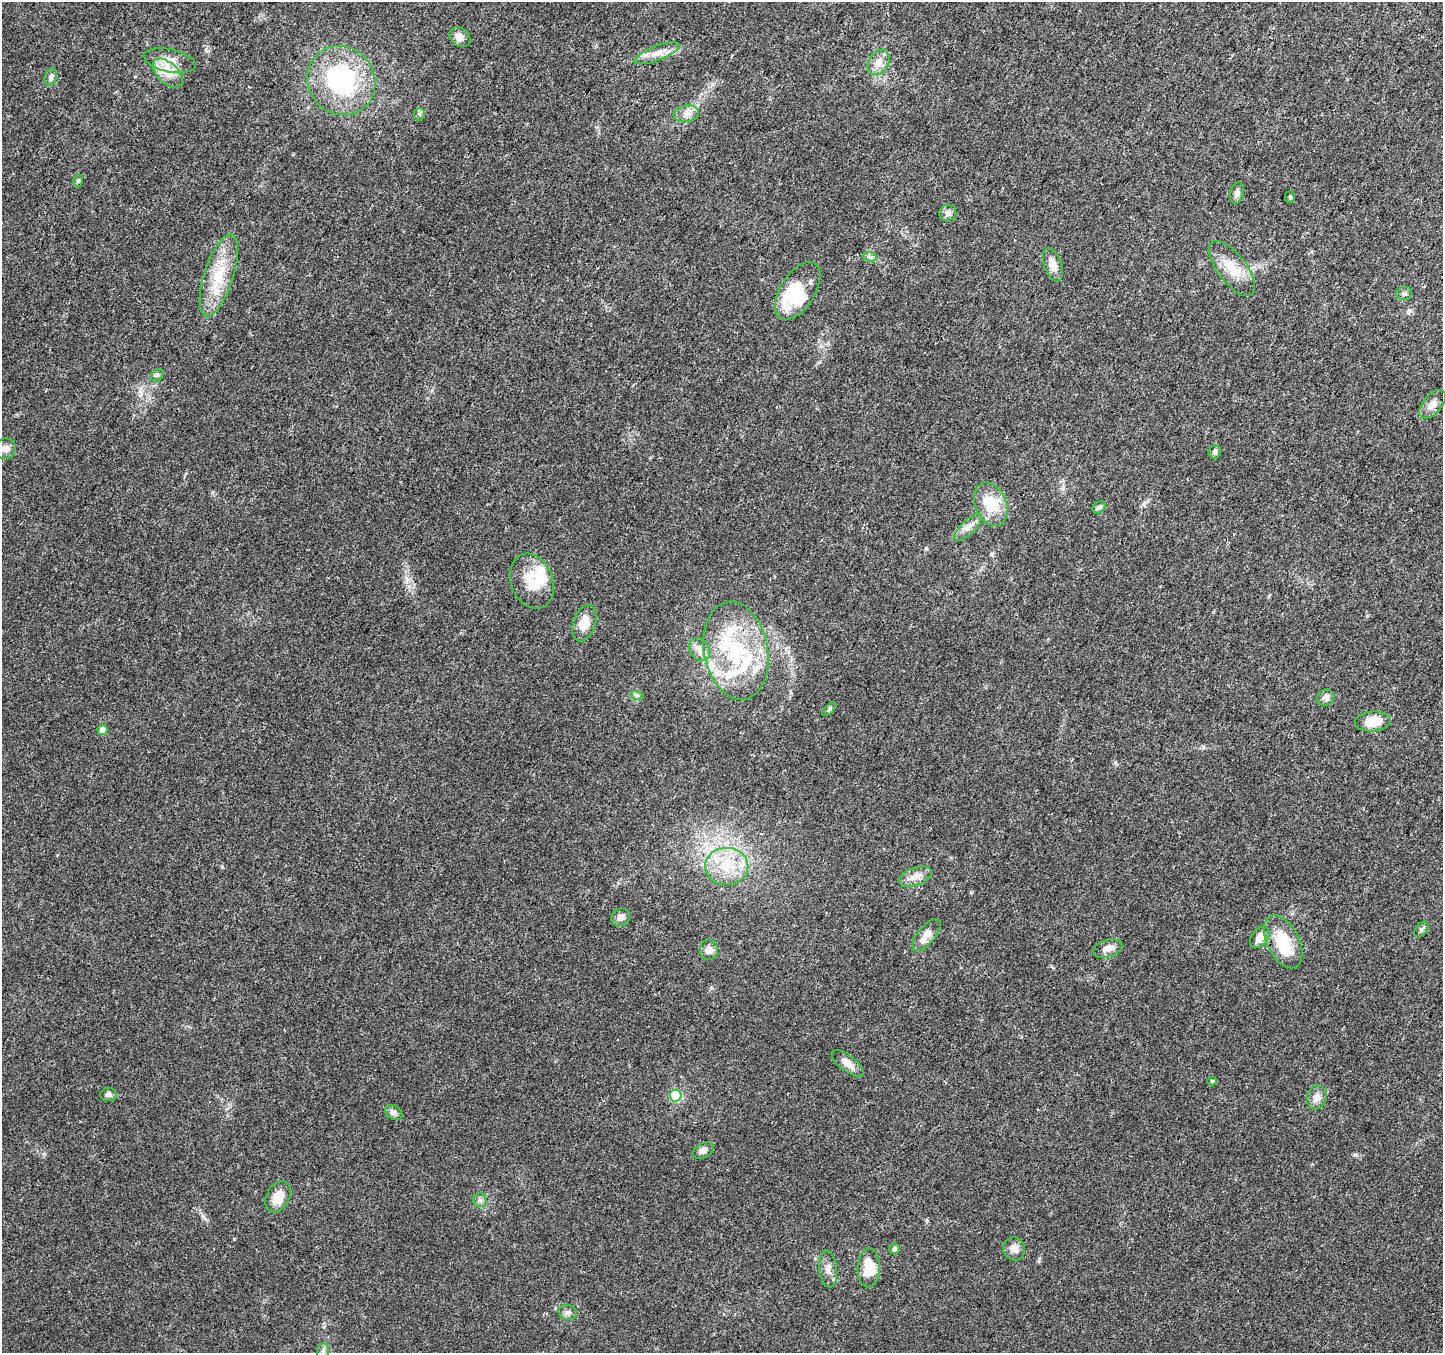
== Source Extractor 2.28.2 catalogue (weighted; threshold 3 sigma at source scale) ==
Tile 10 of 4 x 4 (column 2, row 3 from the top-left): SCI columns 1442-2882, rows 1549-2899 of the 5770 x 5865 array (HDU 1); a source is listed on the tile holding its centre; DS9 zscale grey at full resolution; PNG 1445 x 1355 px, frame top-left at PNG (2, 2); each listed source drawn as its Kron ellipse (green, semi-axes under 4 px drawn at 4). Shown black and unused: <1% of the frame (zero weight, under 3 of 4 exposures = <1% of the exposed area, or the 3 px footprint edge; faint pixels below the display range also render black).
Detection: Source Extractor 2.28.2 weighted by HDU 2 'WHT'; one run over the whole footprint, this tile lists its part. Background 0.0205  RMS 0.0032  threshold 0.0145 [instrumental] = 3 sigma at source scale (4.5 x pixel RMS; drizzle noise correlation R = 1.50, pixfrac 1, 0.0396/0.0396 arcsec/px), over >= 5 px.
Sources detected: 72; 5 inside a brighter object's white glare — neither listed nor drawn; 8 inside a brighter listed object's ellipse — not listed separately; the other 59 listed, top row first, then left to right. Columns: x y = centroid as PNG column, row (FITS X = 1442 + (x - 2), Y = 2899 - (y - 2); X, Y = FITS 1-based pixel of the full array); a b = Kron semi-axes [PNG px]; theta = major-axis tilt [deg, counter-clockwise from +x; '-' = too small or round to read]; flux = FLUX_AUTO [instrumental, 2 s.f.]
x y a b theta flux
460 37 11 9 -39 2.3
657 53 24 7 21 3.7
170 61 26 11 -12 5
878 62 14 10 57 3.2
168 73 18 10 -43 4.4
51 77 8 6 72 0.99
341 80 35 33 -52 41
419 114 6 6 - 0.69
686 114 13 8 7 2.3
78 181 6 5 - 0.61
1237 193 11 6 75 1.3
1290 197 5 5 - 0.41
948 213 9 8 - 1.3
870 257 7 4 -19 0.81
1053 265 17 8 -70 3.5
1232 268 33 14 -52 7.7
219 275 42 14 72 12
798 291 32 17 58 15
1404 293 8 6 18 0.95
157 375 7 5 44 0.65
1433 404 17 9 49 2.7
5 449 11 10 - 2
1215 452 7 6 - 1
991 504 22 15 -67 10
1099 507 7 5 41 0.81
968 527 17 7 45 2.3
532 581 28 21 -68 11
584 623 19 11 71 4.7
700 649 12 9 -56 2.6
736 651 49 32 -79 32
637 695 7 4 -19 0.57
1326 697 9 7 28 1.7
829 709 8 3 45 0.5
1373 721 18 10 5 6.2
102 730 5 5 - 3
727 866 22 18 1 11
916 876 17 9 20 3
621 917 9 9 - 1.6
1421 929 9 5 51 0.77
926 935 19 9 49 3.5
1260 937 12 8 50 3.4
1283 942 28 16 -63 12
1107 948 15 8 16 2.5
709 950 10 9 - 1.9
848 1063 19 7 -38 2.8
1212 1081 5 4 - 0.46
108 1094 8 6 0 1.1
676 1095 6 6 - 30
1317 1097 12 9 74 2.4
394 1113 9 6 -34 1.3
703 1150 11 7 27 1.6
278 1196 16 11 60 5.1
480 1200 7 7 - 0.96
894 1249 5 5 - 0.92
1014 1249 12 11 - 2.4
869 1268 19 11 87 8.3
828 1269 18 9 -84 2.5
568 1312 9 7 -14 1.3
323 1351 8 6 81 1
Isophote crosses this tile's border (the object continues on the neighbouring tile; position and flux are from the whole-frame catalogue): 1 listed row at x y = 323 1351
Unlisted compact peaks at least as high as the median listed source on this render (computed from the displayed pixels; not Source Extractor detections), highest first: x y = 926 548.